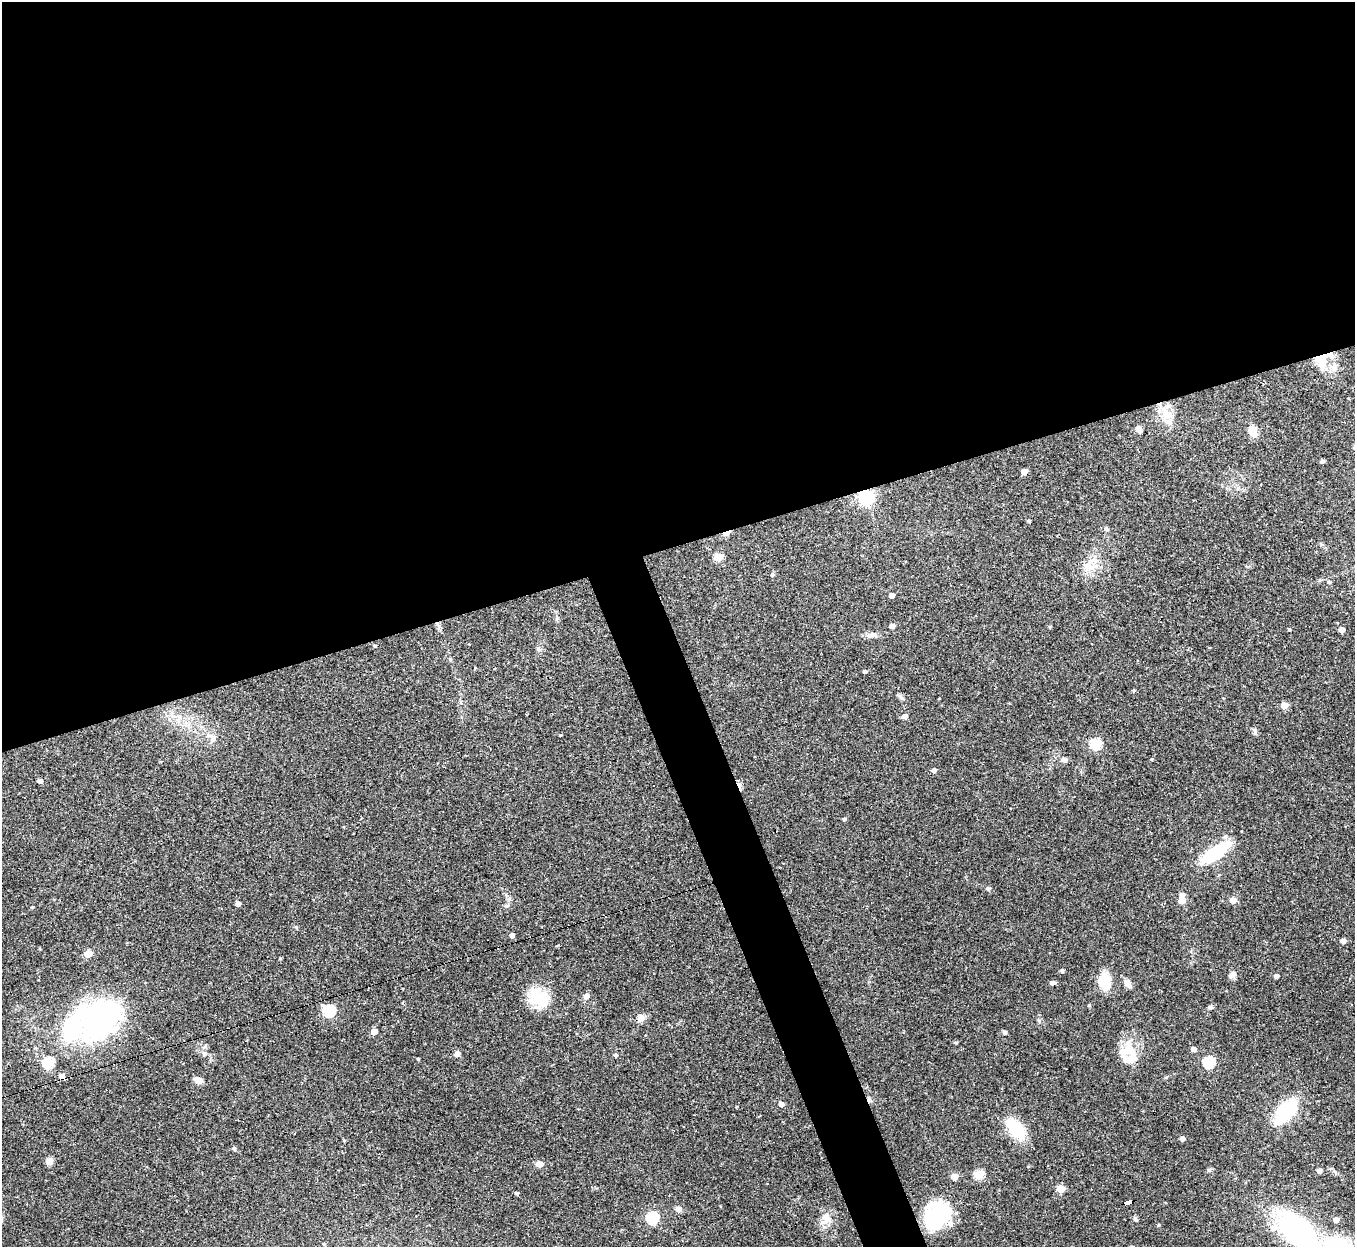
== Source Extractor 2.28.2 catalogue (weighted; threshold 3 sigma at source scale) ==
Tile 2 of 4 x 4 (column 2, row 1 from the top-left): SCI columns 1354-2706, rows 3879-5123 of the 5413 x 5393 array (HDU 1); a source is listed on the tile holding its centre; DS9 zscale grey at full resolution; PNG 1357 x 1249 px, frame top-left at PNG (2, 2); no overlay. Shown black and unused: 46% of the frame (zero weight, under 2 of 3 exposures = <1% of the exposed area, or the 3 px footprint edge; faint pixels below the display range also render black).
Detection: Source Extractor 2.28.2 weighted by HDU 2 'WHT'; one run over the whole footprint, this tile lists its part. Background 0.0562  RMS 0.0055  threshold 0.0246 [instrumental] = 3 sigma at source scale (4.5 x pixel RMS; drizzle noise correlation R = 1.50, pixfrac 1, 0.05/0.05 arcsec/px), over >= 5 px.
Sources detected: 107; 2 inside a brighter object's white glare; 4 cosmic-ray / hot-pixel residue — not listed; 4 inside a brighter listed object's ellipse — not listed separately; the other 97 listed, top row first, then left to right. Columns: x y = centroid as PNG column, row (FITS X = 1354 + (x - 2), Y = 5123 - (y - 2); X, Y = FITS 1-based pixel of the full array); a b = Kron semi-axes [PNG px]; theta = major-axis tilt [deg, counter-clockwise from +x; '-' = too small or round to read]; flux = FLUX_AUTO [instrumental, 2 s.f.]
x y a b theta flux
1322 360 27 17 42 14
1166 415 17 13 -50 8.2
1139 429 8 6 -77 2.3
1253 431 12 9 -82 6.3
1322 461 4 3 - 1.3
1024 471 5 4 - 4.6
866 498 6 6 - 150
1029 521 3 3 - 1.1
726 533 7 4 20 10
718 557 5 5 - 17
1087 566 17 8 -16 4.9
772 574 5 5 - 0.99
1329 582 6 5 - 1
891 595 4 4 - 3.3
892 626 4 4 - 2.9
1050 627 5 3 - 0.56
1289 629 3 3 - 0.65
1342 630 5 4 - 4.9
872 635 15 6 1 2.5
469 644 3 3 - 1.2
375 646 4 3 - 0.58
865 671 4 4 - 1.1
1134 690 4 4 - 0.64
900 697 10 5 -35 1.2
1284 705 5 4 - 8.5
905 716 5 5 - 2.8
1255 731 9 5 -86 1.3
560 735 3 3 - 0.42
213 738 16 8 -89 3.6
1096 744 6 5 - 42
1151 759 4 3 - 0.53
1064 760 5 5 - 2.7
934 770 4 4 - 1.8
40 781 4 4 - 2.2
844 819 4 4 - 1.1
1215 852 24 8 34 47
988 888 6 5 - 0.92
1182 895 5 4 - 2.4
1182 900 5 5 - 7.9
1233 900 5 4 - 7
238 904 4 4 - 2.4
32 907 4 3 - 0.6
296 927 6 3 -71 0.59
512 935 4 4 - 2
1343 941 4 4 - 3.5
88 954 5 5 - 13
280 958 4 3 - 0.55
1062 971 4 4 - 1.2
1232 974 11 6 33 2.2
1276 976 4 4 - 2
1105 981 16 10 -85 13
1052 983 5 4 - 1.7
1128 984 11 7 -51 3
586 996 6 5 - 3.1
539 998 29 20 -53 17
1210 1007 6 5 - 0.95
329 1011 6 5 - 55
641 1018 10 7 77 2.8
99 1019 37 28 50 140
374 1032 5 4 - 7.3
1005 1032 4 4 - 1.4
955 1043 5 3 - 0.64
1194 1049 4 4 - 3.8
1127 1050 28 17 47 12
204 1054 6 6 - 1.7
457 1054 5 4 - 4.4
616 1055 5 4 - 1.2
418 1059 3 3 - 0.57
1209 1062 6 5 - 45
48 1063 6 5 - 46
61 1076 5 5 - 3.1
198 1080 10 6 -21 3.7
781 1104 5 4 - 3.2
1285 1111 19 10 50 52
1016 1129 20 12 -51 24
295 1133 2 2 - 0.53
1182 1139 4 4 - 2.6
344 1140 4 4 - 0.53
234 1148 5 5 - 1
49 1161 5 5 - 11
539 1164 5 4 - 6.8
1319 1170 4 4 - 2.7
979 1174 6 5 - 21
954 1177 5 4 - 7
1060 1189 5 5 - 15
517 1193 4 3 - 1.1
1128 1202 9 4 15 68
678 1209 9 7 4 2
935 1217 28 22 42 45
652 1218 6 5 - 52
826 1219 16 14 79 6.3
1135 1219 7 5 -86 1
1336 1220 5 4 - 4.1
1158 1225 5 3 - 0.47
1298 1231 38 20 -43 120
324 1244 3 3 - 0.54
1338 1245 23 15 -10 41
Overlapping masked pixels (flux is a lower limit): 4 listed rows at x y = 1322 360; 866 498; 726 533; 1128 1202
Isophote crosses this tile's border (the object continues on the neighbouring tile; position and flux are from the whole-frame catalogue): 2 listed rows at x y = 1298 1231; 1338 1245
Unlisted compact peaks at least as high as the median listed source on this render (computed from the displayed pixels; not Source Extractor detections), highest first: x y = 1209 1170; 1089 1005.